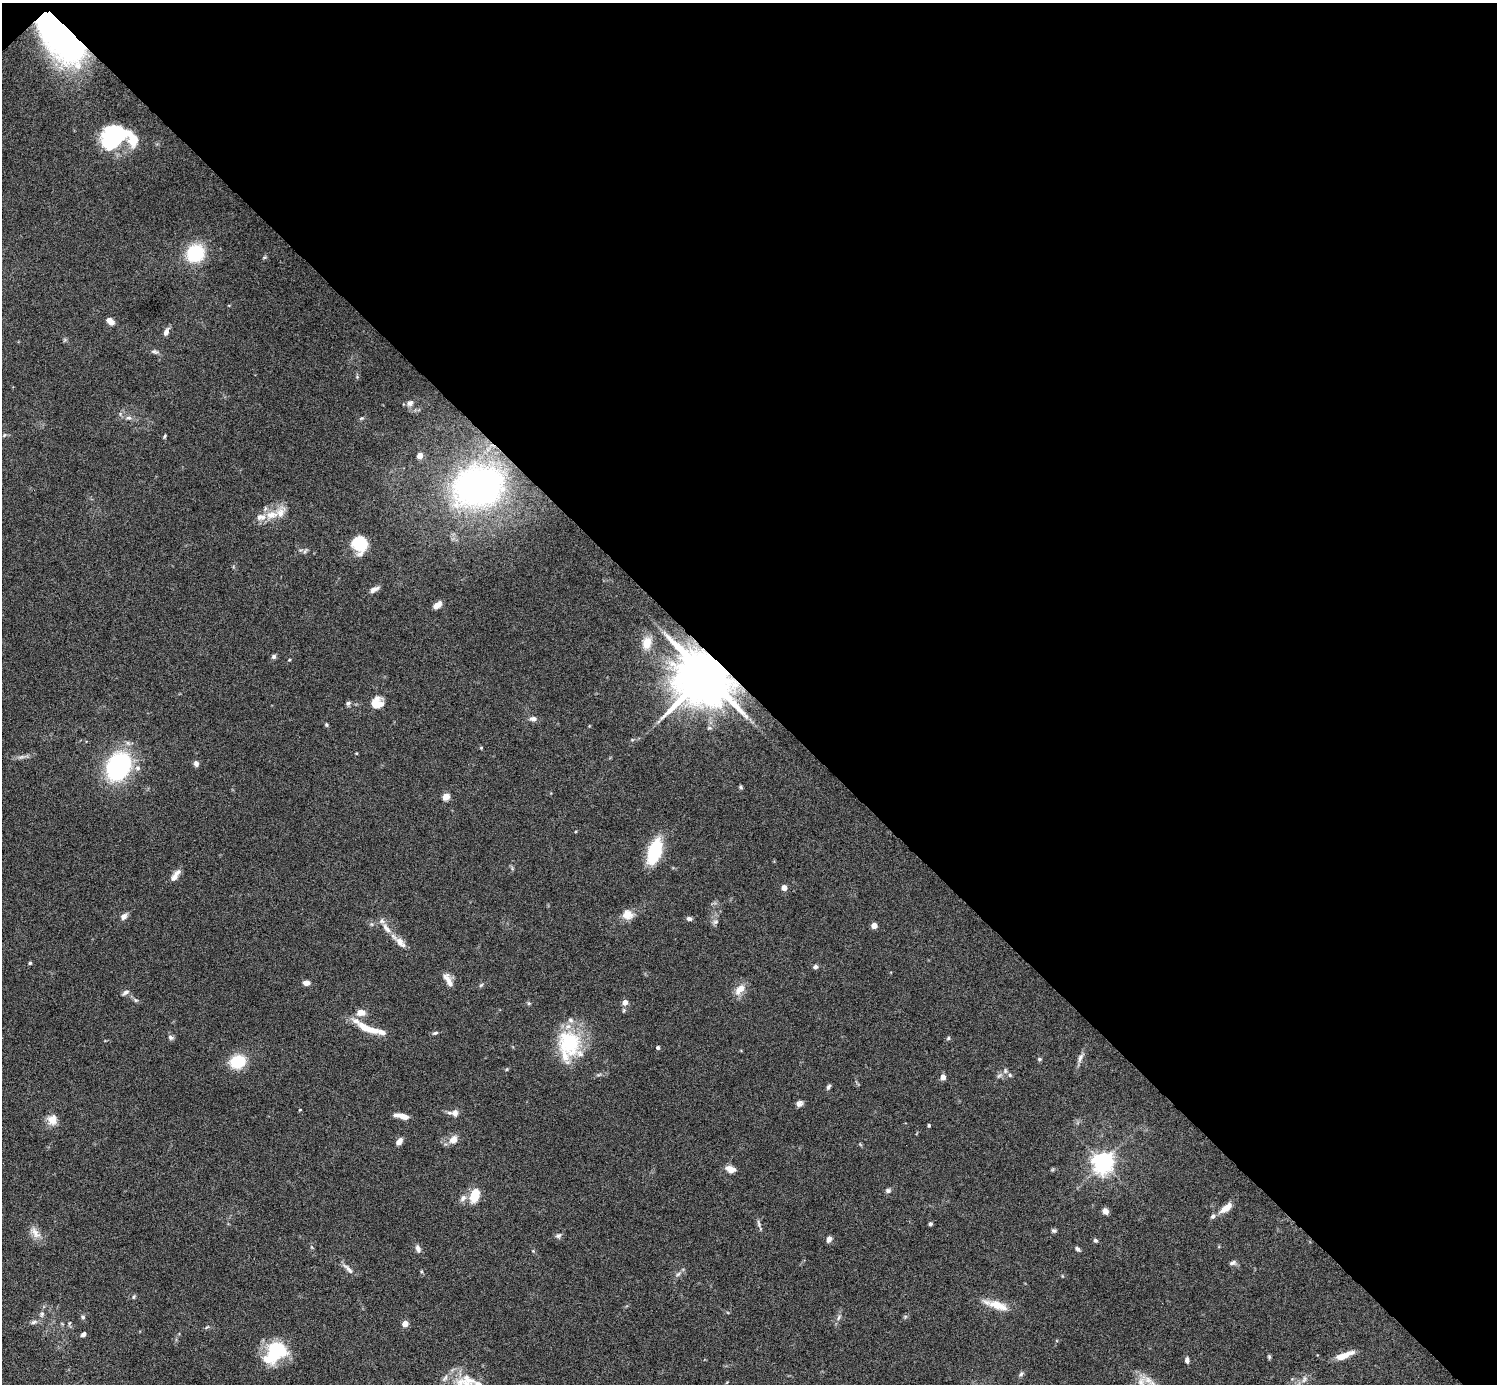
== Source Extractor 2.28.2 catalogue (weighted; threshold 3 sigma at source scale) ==
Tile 3 of 4 x 4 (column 3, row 1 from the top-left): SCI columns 2994-4488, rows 4447-5828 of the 5985 x 5985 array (HDU 1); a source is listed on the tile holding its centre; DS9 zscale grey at full resolution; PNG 1499 x 1386 px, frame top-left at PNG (2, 3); no overlay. Shown black and unused: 50% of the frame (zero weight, under 6 of 12 exposures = <1% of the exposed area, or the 3 px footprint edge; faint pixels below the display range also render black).
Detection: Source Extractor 2.28.2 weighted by HDU 2 'WHT'; one run over the whole footprint, this tile lists its part. Background 0.0755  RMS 0.0035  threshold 0.0144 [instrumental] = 3 sigma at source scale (4.09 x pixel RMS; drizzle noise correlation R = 1.36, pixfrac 0.8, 0.05/0.05 arcsec/px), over >= 5 px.
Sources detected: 125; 1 too faint to see at this stretch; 4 inside a brighter object's white glare — not listed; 10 inside a brighter listed object's ellipse — not listed separately; the other 110 listed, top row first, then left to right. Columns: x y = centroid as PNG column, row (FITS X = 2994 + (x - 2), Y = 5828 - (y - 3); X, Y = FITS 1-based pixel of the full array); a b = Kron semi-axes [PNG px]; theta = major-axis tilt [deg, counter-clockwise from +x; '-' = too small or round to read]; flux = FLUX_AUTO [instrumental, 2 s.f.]
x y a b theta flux
55 23 79 27 -62 81
114 137 27 20 31 28
195 253 21 19 46 15
110 321 9 6 -37 2.5
166 332 10 6 67 1.5
154 351 9 5 -12 0.83
410 403 8 6 30 1.2
128 418 9 4 0 0.93
362 418 6 4 11 0.48
4 435 6 5 - 0.52
165 436 7 3 71 0.4
420 456 4 4 - 3.1
479 486 38 29 16 130
271 515 18 10 7 4.6
360 544 16 14 -64 12
305 551 8 4 53 0.58
374 589 13 5 28 1.6
437 605 9 5 38 2.4
647 643 15 10 76 3.9
274 656 6 5 - 0.8
289 660 4 3 - 0.32
706 675 14 14 - 2700
348 703 7 5 28 0.74
377 703 14 13 - 4.7
533 719 8 6 2 1.4
326 725 6 4 -70 0.45
710 728 7 4 0 0.53
481 748 5 3 - 0.3
356 753 4 3 - 0.25
196 764 7 6 - 1.1
118 766 27 20 63 39
741 787 6 5 - 0.47
446 797 5 4 - 7.2
655 851 27 13 72 16
174 877 13 8 61 1.6
784 888 4 4 - 3.2
627 915 13 12 - 3.4
124 916 7 5 45 1.9
689 918 6 5 - 0.91
715 922 7 6 - 0.83
874 925 4 4 - 3.6
386 928 18 7 -51 2.8
400 943 19 8 -45 2.8
30 963 4 4 - 0.47
815 967 5 5 - 0.91
448 980 18 7 -62 2.5
306 983 7 5 -4 1.9
481 985 7 4 44 0.49
740 989 17 10 45 3.2
126 992 10 5 28 0.91
136 1000 6 5 - 0.53
625 1002 5 5 - 2.5
529 1003 6 5 - 0.45
361 1013 10 7 -1 2.8
365 1028 14 8 -29 4.1
382 1032 21 7 -11 2.4
435 1033 8 4 16 0.6
170 1037 7 6 - 0.82
948 1038 5 4 - 0.47
569 1043 37 28 -60 21
658 1048 4 4 - 0.76
1080 1058 14 6 65 1.5
1039 1059 5 4 - 0.51
238 1061 13 10 20 14
1005 1071 7 5 -71 0.78
943 1077 6 5 - 1.5
828 1087 7 4 58 0.71
799 1103 8 7 - 1.2
300 1110 4 4 - 0.28
455 1113 8 8 - 1.8
402 1116 15 5 -12 3
52 1119 7 7 - 5
929 1125 3 3 - 0.5
453 1139 12 9 42 2.7
399 1142 7 5 57 2.3
1103 1162 7 7 - 210
730 1169 8 6 -21 3.4
888 1191 7 6 - 0.79
475 1195 11 7 70 9.4
463 1198 11 8 50 1.6
1226 1208 17 7 38 3.3
1105 1211 7 6 - 1.4
759 1224 11 5 -80 0.87
930 1224 4 4 - 0.63
1054 1231 6 5 - 0.59
35 1233 19 9 -55 2.8
558 1236 9 6 28 0.87
829 1239 6 5 - 1.5
1095 1240 6 5 - 0.62
418 1249 11 6 -67 1.2
1077 1249 6 4 -47 0.78
1233 1263 9 6 16 0.86
348 1269 19 5 -46 1.6
678 1274 7 4 44 0.76
133 1297 6 4 88 0.41
998 1305 29 10 -19 5.3
42 1314 6 5 - 0.65
83 1317 6 5 - 0.53
839 1317 9 5 67 0.9
34 1322 8 5 27 0.79
405 1324 4 4 - 4.3
83 1334 6 4 43 0.96
277 1351 24 21 19 17
1344 1356 20 6 21 4.7
1269 1357 5 5 - 0.44
1187 1360 7 5 -82 0.95
1021 1374 7 5 47 0.63
1304 1379 11 5 74 1.1
1141 1382 14 9 74 2.9
467 1383 39 27 -25 15
Overlapping masked pixels (flux is a lower limit): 2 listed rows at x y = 55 23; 706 675
Isophote crosses this tile's border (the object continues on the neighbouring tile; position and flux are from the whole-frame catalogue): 1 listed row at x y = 467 1383